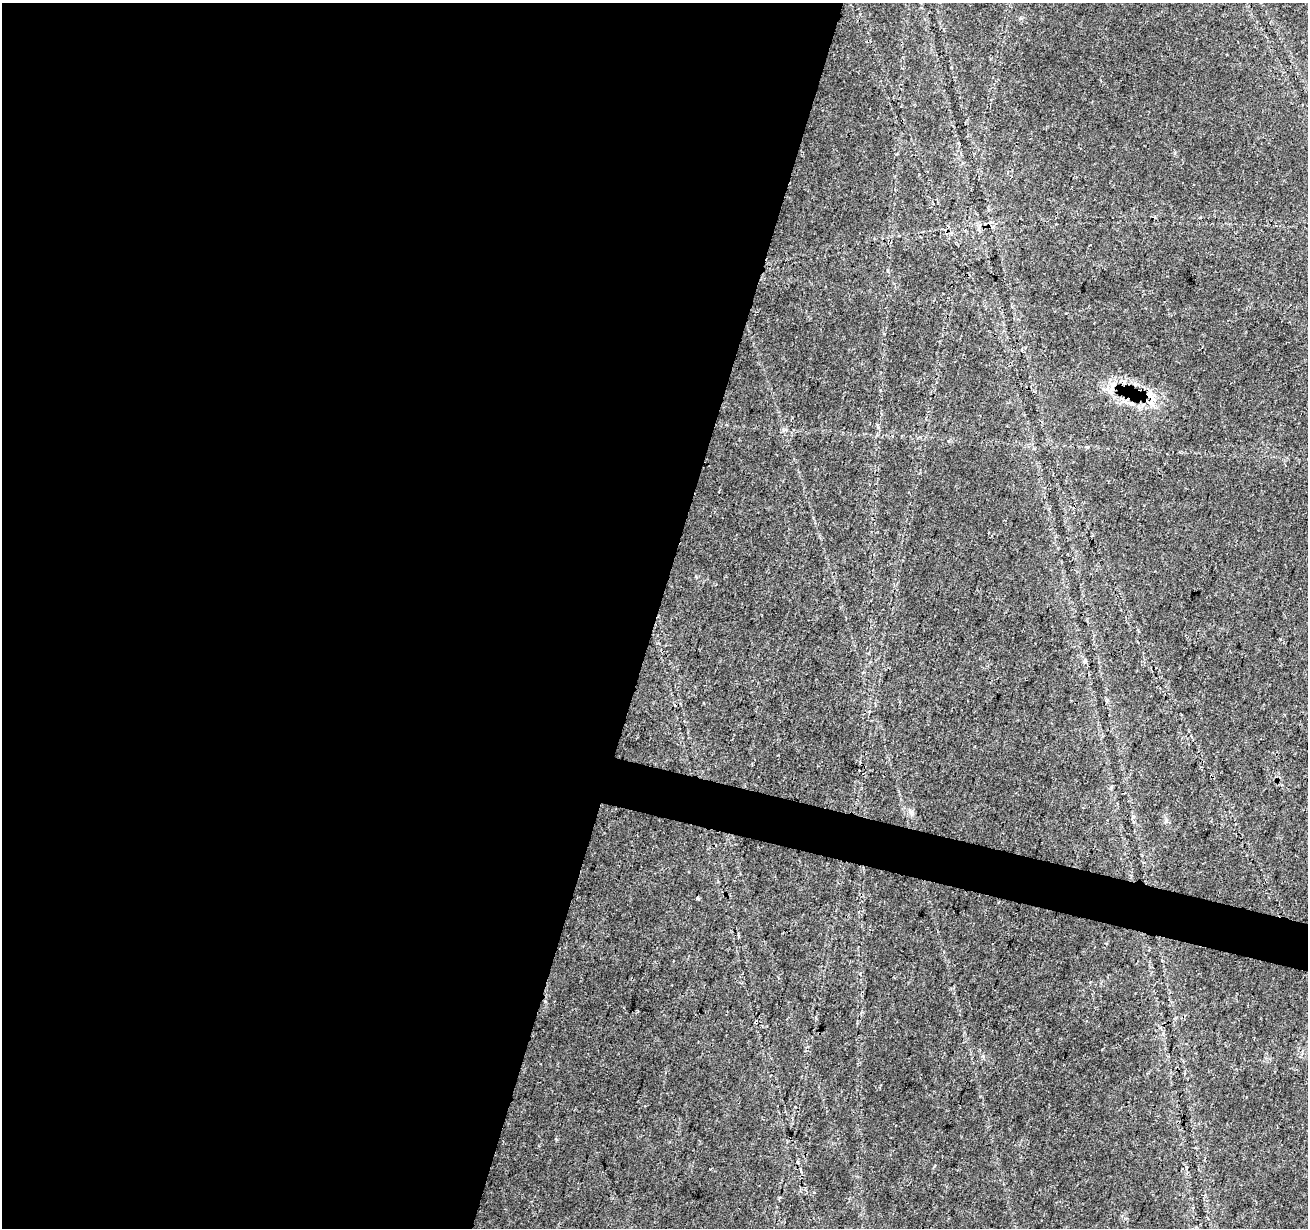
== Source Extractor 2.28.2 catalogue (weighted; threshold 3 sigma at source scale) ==
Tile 5 of 4 x 4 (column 1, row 2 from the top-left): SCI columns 10-1315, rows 2736-3961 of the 5237 x 5409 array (HDU 1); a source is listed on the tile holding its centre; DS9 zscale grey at full resolution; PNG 1310 x 1230 px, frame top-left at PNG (2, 3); no overlay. Shown black and unused: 52% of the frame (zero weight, under 3 of 4 exposures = <1% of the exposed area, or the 3 px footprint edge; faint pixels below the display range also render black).
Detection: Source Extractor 2.28.2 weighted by HDU 2 'WHT'; one run over the whole footprint, this tile lists its part. Background 0.0269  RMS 0.0024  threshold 0.0107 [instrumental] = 3 sigma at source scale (4.5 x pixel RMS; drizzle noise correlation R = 1.50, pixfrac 1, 0.0396/0.0396 arcsec/px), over >= 5 px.
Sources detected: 5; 1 inside a brighter listed object's ellipse — not listed separately; the other 4 listed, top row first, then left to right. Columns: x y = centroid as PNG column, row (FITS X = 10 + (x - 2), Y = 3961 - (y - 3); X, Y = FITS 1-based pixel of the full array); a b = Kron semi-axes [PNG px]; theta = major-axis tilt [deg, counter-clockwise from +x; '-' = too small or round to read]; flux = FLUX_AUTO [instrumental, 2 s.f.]
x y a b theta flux
1111 387 18 6 76 1.8
1151 401 18 6 69 2
1166 820 6 4 -73 0.46
697 898 4 4 - 0.29
Overlapping masked pixels (flux is a lower limit): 2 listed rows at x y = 1111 387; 1151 401